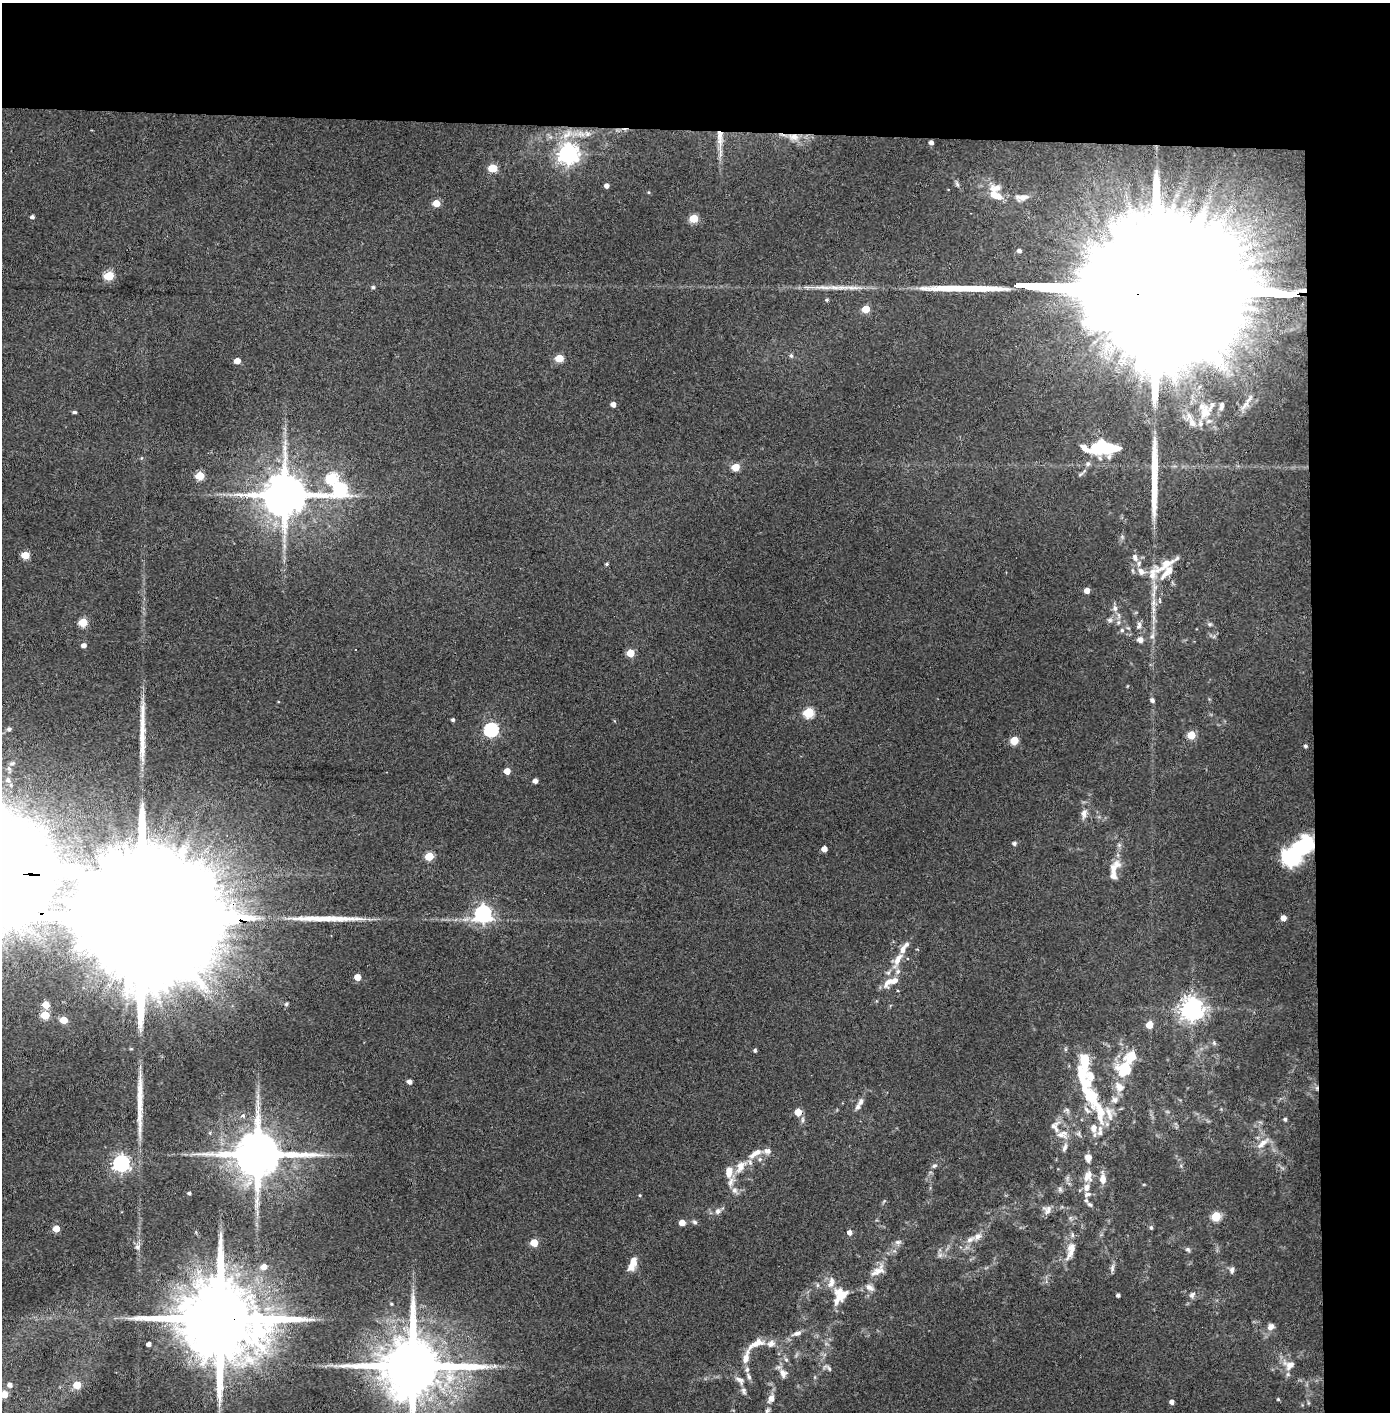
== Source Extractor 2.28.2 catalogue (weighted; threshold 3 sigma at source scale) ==
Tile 3 of 3 x 3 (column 3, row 1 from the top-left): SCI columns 2857-4244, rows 2826-4235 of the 4323 x 4241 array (HDU 1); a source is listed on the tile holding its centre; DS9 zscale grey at full resolution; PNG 1392 x 1414 px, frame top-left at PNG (2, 3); no overlay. Shown black and unused: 14% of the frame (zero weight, under 3 of 4 exposures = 6% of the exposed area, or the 3 px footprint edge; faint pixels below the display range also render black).
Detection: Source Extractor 2.28.2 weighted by HDU 2 'WHT'; one run over the whole footprint, this tile lists its part. Background 0.0843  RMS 0.0065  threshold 0.0293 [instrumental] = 3 sigma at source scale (4.5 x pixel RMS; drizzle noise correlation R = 1.50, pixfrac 1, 0.05/0.05 arcsec/px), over >= 5 px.
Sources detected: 200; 1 too faint to see at this stretch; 2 inside a brighter object's white glare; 1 cosmic-ray / hot-pixel residue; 6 long thin detections or spike segments (spike, bleed or trail) — not listed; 32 inside a brighter listed object's ellipse — not listed separately; the other 158 listed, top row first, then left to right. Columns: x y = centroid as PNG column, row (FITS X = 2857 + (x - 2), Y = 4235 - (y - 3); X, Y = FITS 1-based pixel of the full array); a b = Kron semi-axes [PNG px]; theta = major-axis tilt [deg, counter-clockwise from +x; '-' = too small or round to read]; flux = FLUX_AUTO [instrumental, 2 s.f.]
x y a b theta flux
587 134 9 8 - 3.2
793 137 18 10 -10 8.5
720 138 30 8 -87 10
931 142 4 4 - 2.5
568 154 7 7 - 420
492 168 6 5 - 22
606 186 4 4 - 2.9
996 195 15 8 -28 9
1022 197 22 8 5 5.8
436 203 5 4 - 11
32 217 4 4 - 1.7
694 218 5 5 - 24
1019 251 4 3 - 1.9
109 276 5 5 - 36
373 287 4 4 - 1.2
827 300 4 4 - 1.1
866 309 5 5 - 14
791 356 6 5 - 1.4
559 358 5 5 - 17
237 361 5 4 - 7.1
1249 399 16 6 51 4.1
613 404 4 4 - 3.9
1221 406 11 6 82 2.3
74 412 5 3 - 1.1
1205 412 21 14 74 14
285 442 9 5 -76 2.3
1106 447 20 18 74 20
1085 449 13 6 -43 4.8
141 458 5 3 - 0.56
1088 464 7 6 - 1.6
735 467 5 5 - 16
200 476 5 5 - 25
332 478 6 6 - 50
340 489 10 7 28 76
284 495 12 11 - 3200
25 555 5 5 - 17
1135 557 11 7 -67 3.7
606 564 5 3 - 0.94
1166 564 42 11 32 13
1087 590 4 4 - 5.1
1153 603 13 6 76 3.9
1115 608 9 7 -86 2.7
1110 620 7 6 - 1.8
83 622 5 5 - 27
1118 622 6 5 - 1.6
1210 624 6 5 - 1.1
1139 625 11 6 78 2.5
1122 630 6 5 - 1.2
1152 636 9 5 60 2.1
1140 640 8 7 - 3.2
84 645 5 4 - 2.8
630 653 5 5 - 15
1152 700 5 4 - 1.7
808 713 5 5 - 42
453 720 4 3 - 1.2
9 729 7 7 - 1.9
491 730 6 6 - 120
1191 735 5 5 - 20
1014 740 5 5 - 19
1305 746 4 4 - 1.4
9 768 6 5 - 1.4
507 771 5 4 - 7.7
8 780 5 5 - 1.2
535 781 4 4 - 3
1084 814 13 8 81 4.3
1014 843 5 5 - 1.7
824 849 4 4 - 5.5
1297 851 33 15 41 75
429 856 5 5 - 25
1113 869 30 12 60 9.7
483 913 7 7 - 240
139 917 134 24 -2 100000
1283 918 5 4 - 4.6
898 960 25 8 62 9.6
357 977 5 5 - 7.9
894 981 15 8 38 5.2
286 1004 6 5 - 1.1
46 1005 5 5 - 11
1192 1009 8 7 - 590
45 1015 5 5 - 23
63 1020 5 5 - 16
1149 1025 5 5 - 11
1214 1043 7 4 -46 1.2
755 1050 6 4 -89 1.1
1125 1069 20 18 12 21
409 1082 5 4 - 3.1
1119 1087 16 11 -48 6.1
258 1096 7 4 72 1.6
1094 1100 68 17 -63 42
1115 1100 9 8 - 2.9
861 1101 10 6 71 2.6
1067 1110 8 5 -25 1.5
798 1112 5 5 - 12
1285 1119 4 4 - 1.4
1062 1134 17 11 7 6.8
1263 1143 22 8 40 6.4
1065 1147 13 6 67 2.7
257 1154 14 12 -2 3800
755 1154 23 8 34 6.9
1088 1158 8 7 - 4.3
121 1163 6 6 - 250
740 1166 18 12 57 9.5
934 1166 8 5 22 1.5
1088 1176 17 12 76 7.2
1103 1179 13 7 90 5.7
731 1182 15 8 65 4.5
1060 1189 8 5 -64 1.5
189 1193 3 3 - 1.3
1087 1194 11 6 21 2.4
640 1195 4 3 - 0.64
1090 1204 7 5 -37 1.5
1047 1210 12 11 - 3.7
718 1211 7 7 - 2.5
1216 1216 5 5 - 30
695 1222 6 6 - 1.6
682 1223 5 5 - 6
1151 1227 6 4 -89 1.3
56 1229 5 5 - 11
849 1232 5 5 - 3.1
977 1236 12 8 40 3.9
898 1242 10 6 14 2.1
534 1243 5 5 - 14
137 1247 8 7 - 2.4
1188 1249 7 5 -37 1.4
1070 1251 28 10 74 9.6
940 1255 7 5 45 1.6
633 1262 13 9 -88 6.6
264 1267 6 5 - 5.2
1112 1268 11 6 81 2.2
1232 1270 9 6 85 2
878 1271 23 11 37 7.7
831 1282 16 8 76 4.9
817 1285 6 4 -90 1
870 1287 12 7 -34 3.5
840 1295 19 14 57 14
1118 1295 4 3 - 1.7
1192 1295 9 7 58 2.5
391 1304 4 3 - 0.73
219 1319 27 19 -5 14000
1271 1327 10 9 - 3.3
797 1333 13 6 19 3.3
756 1343 25 9 27 8.1
149 1344 4 4 - 2.7
746 1357 21 7 75 6
1289 1365 17 13 -1 7.4
413 1366 19 16 1 7600
828 1368 15 6 -34 2.3
783 1373 12 9 -71 4.3
749 1376 10 5 -62 2
740 1380 15 8 -41 3.6
10 1385 6 6 - 3.2
77 1385 5 5 - 16
744 1391 10 6 -71 1.9
4 1394 5 5 - 11
771 1398 11 7 67 4.5
1278 1399 4 3 - 0.72
1172 1402 4 4 - 2.9
767 1412 12 6 -89 2
Overlapping masked pixels (flux is a lower limit): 7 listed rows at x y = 793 137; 720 138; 1297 851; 139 917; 798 1112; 257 1154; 219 1319
Isophote crosses this tile's border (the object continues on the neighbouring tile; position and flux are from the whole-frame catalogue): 4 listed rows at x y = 139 917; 413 1366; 4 1394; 767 1412